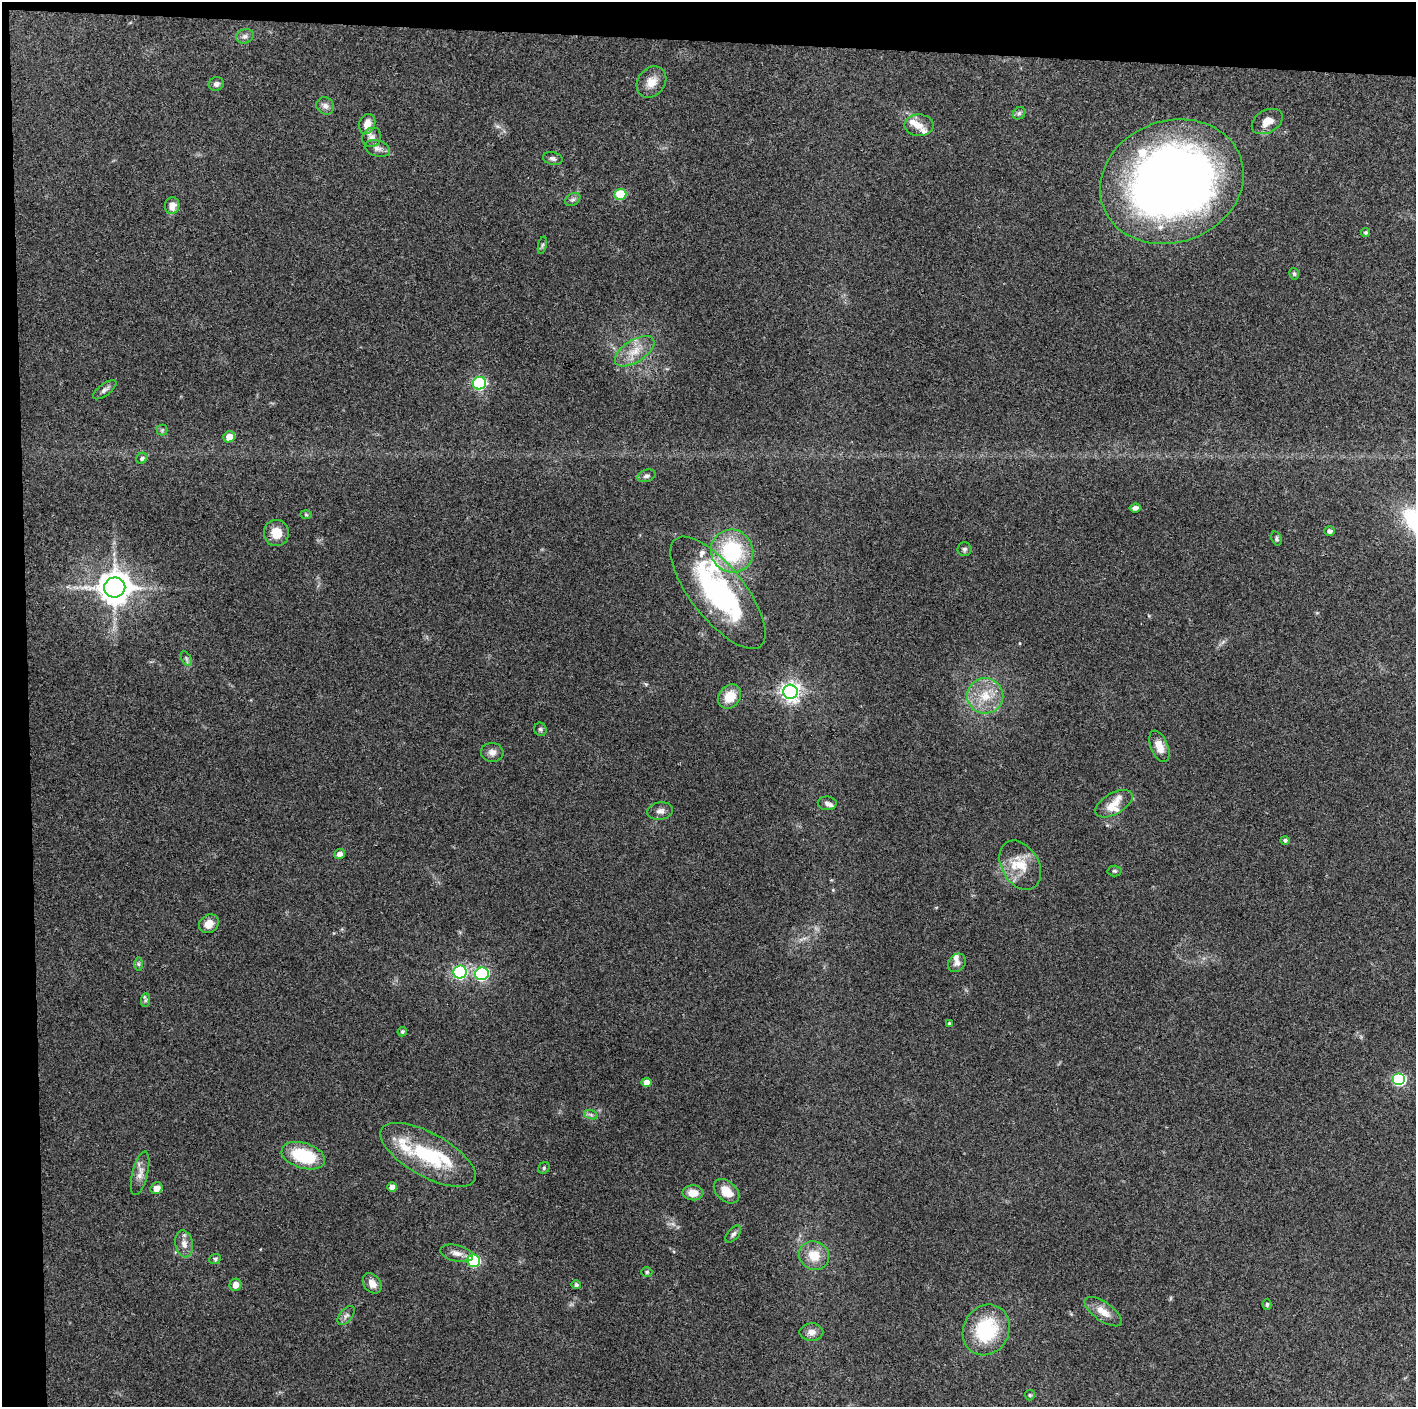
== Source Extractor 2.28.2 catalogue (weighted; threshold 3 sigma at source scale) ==
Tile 1 of 3 x 3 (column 1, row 1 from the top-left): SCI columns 1-1414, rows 2816-4220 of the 4243 x 4222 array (HDU 1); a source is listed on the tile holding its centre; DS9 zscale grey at full resolution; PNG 1418 x 1409 px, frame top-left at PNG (2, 2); each listed source drawn as its Kron ellipse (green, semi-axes under 4 px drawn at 4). Shown black and unused: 5% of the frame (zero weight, under 3 of 4 exposures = <1% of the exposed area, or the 3 px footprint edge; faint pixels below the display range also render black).
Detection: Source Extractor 2.28.2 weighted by HDU 2 'WHT'; one run over the whole footprint, this tile lists its part. Background 0.157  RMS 0.0069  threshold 0.0311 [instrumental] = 3 sigma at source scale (4.5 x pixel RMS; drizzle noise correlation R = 1.50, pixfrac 1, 0.05/0.05 arcsec/px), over >= 5 px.
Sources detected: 96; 1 inside a brighter object's white glare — neither listed nor drawn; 12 inside a brighter listed object's ellipse — not listed separately; the other 83 listed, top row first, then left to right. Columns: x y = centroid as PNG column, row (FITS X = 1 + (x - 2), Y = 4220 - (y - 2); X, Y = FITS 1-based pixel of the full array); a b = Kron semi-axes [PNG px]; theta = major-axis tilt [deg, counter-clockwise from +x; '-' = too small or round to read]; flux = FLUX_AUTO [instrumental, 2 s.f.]
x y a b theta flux
245 36 9 7 24 2.5
651 82 17 13 53 8.6
216 84 8 6 22 2.4
325 106 9 8 - 3.2
1019 113 7 5 45 1.6
1267 121 16 11 29 7.6
367 124 10 8 70 6.3
919 125 14 11 -1 6.2
372 137 10 9 - 3.5
377 149 13 8 -17 3.6
553 159 10 6 -12 2.1
1172 182 73 61 20 610
620 194 6 5 - 31
573 200 8 6 33 1.7
172 206 8 7 - 6.9
1366 232 4 4 - 1.1
542 245 9 3 77 1.1
1294 274 6 4 -73 1.2
635 351 22 11 33 12
479 383 7 6 - 130
105 390 14 6 37 2.6
162 430 5 5 - 1.1
229 437 6 5 - 8.2
142 458 6 5 - 1.7
647 476 9 6 16 2.3
1135 508 5 4 - 2.9
306 515 6 4 -2 0.89
1330 531 5 4 - 2.9
276 533 13 12 - 10
1276 538 7 5 -69 1.3
964 549 7 7 - 1.6
732 551 22 21 - 55
115 587 11 10 - 1200
718 593 68 27 -52 120
186 658 8 4 -59 1.4
790 692 7 7 - 370
730 696 13 10 52 13
985 696 18 17 - 17
540 729 7 6 - 1.4
1159 746 16 8 -67 7.9
492 752 11 9 -8 3.9
827 803 9 7 -3 2.5
1114 804 20 10 30 8.1
660 811 13 8 9 3.6
1285 840 5 4 - 1.6
339 854 5 5 - 4.1
1020 865 26 18 -59 18
1114 871 7 5 -3 1.4
209 924 10 8 37 6.7
957 963 10 8 50 3.1
138 964 6 4 -89 1.2
460 972 7 6 - 140
482 974 7 6 - 130
145 1000 7 4 89 1.4
949 1023 4 3 - 0.83
402 1032 5 4 - 1.2
1399 1079 6 6 - 98
646 1082 5 4 - 6.5
591 1115 7 4 -19 1.5
428 1155 53 22 -29 50
303 1156 22 12 -17 36
544 1168 6 5 - 1.1
140 1173 22 7 76 5.6
392 1187 5 5 - 5.5
157 1188 6 5 - 5.4
727 1191 14 10 -41 11
693 1193 10 7 -5 8.2
733 1234 10 5 49 2
184 1244 14 8 -79 5.1
457 1253 16 8 -13 4.9
814 1255 15 14 - 13
215 1259 6 5 - 1.1
474 1261 6 6 - 79
647 1272 5 4 - 1.1
372 1283 11 8 -54 5.3
236 1285 6 6 - 5.4
576 1285 5 4 - 1.6
1267 1304 5 4 - 1.1
1103 1312 21 9 -35 9
346 1316 11 6 52 2.7
986 1330 26 23 62 46
811 1332 12 9 0 4.5
1030 1395 5 5 - 0.94